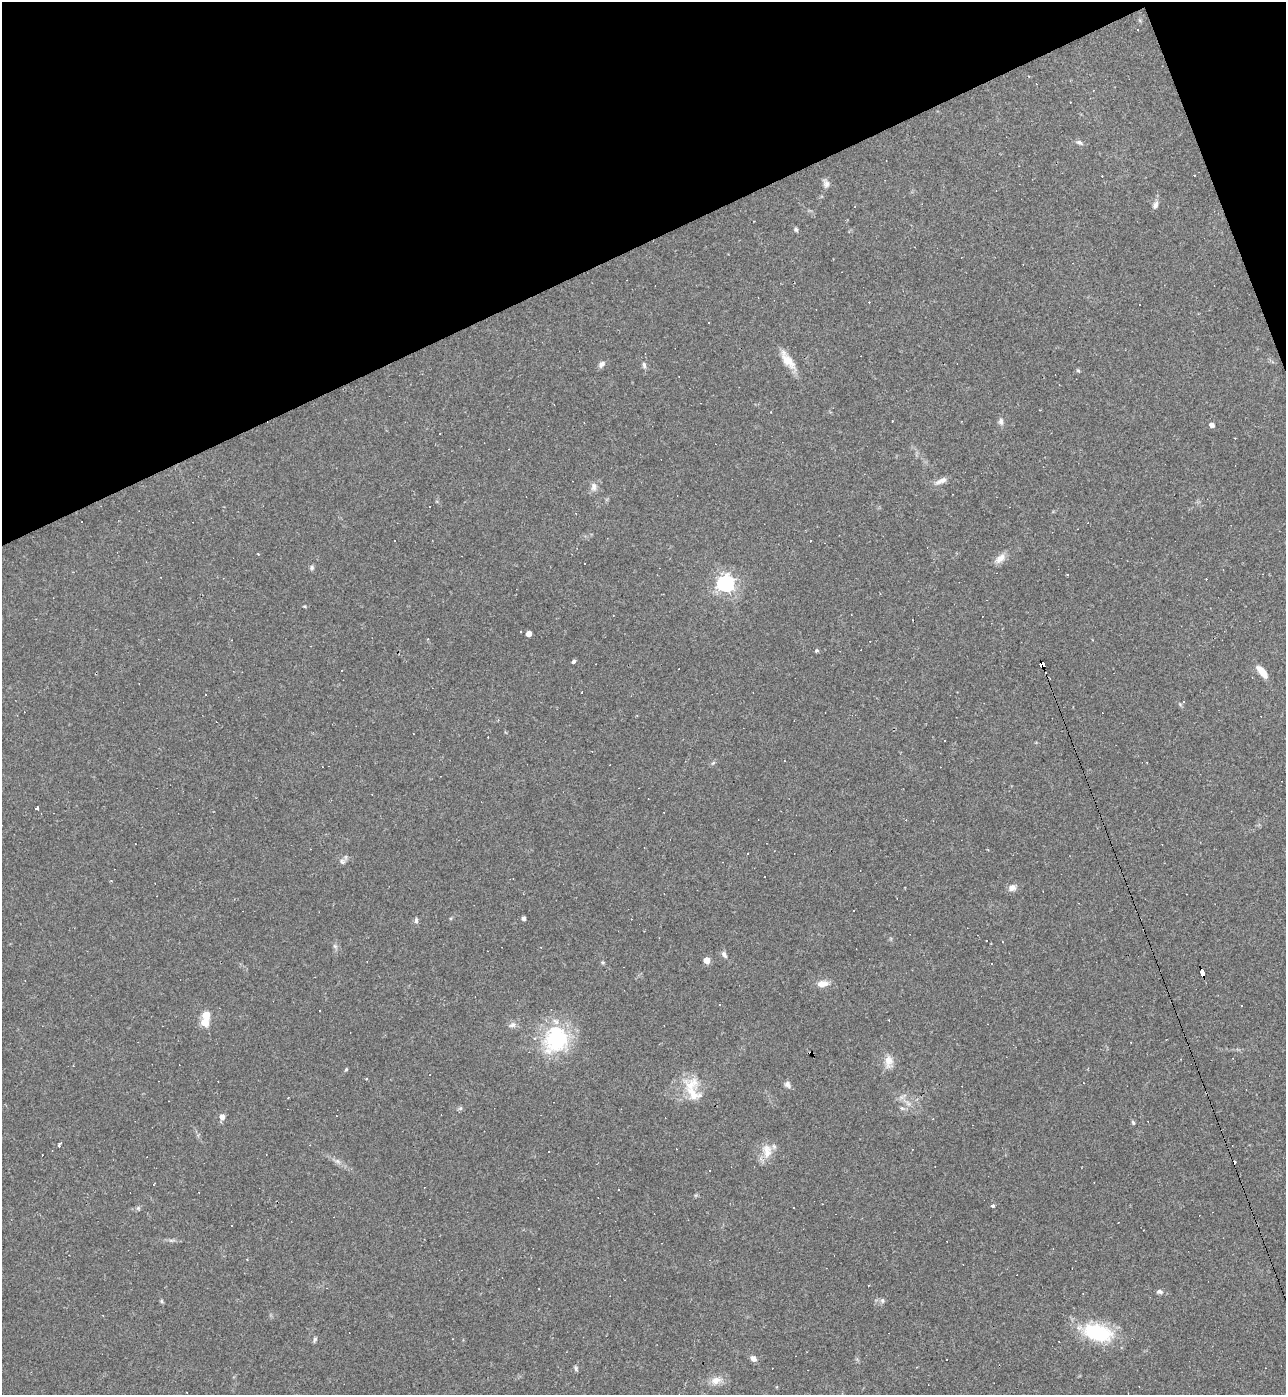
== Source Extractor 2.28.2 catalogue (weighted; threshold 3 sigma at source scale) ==
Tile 3 of 4 x 4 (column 3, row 1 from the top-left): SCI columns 2716-3999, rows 4181-5573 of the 5561 x 5573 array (HDU 1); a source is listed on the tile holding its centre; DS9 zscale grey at full resolution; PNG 1288 x 1397 px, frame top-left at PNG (2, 2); no overlay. Shown black and unused: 19% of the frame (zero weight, under 2 of 3 exposures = <1% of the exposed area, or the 3 px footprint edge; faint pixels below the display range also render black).
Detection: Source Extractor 2.28.2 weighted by HDU 2 'WHT'; one run over the whole footprint, this tile lists its part. Background 0.0322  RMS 0.0048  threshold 0.0218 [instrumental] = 3 sigma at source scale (4.5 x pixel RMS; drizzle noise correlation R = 1.50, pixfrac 1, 0.05/0.05 arcsec/px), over >= 5 px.
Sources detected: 133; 1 inside a brighter object's white glare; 55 cosmic-ray / hot-pixel residue — not listed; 2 inside a brighter listed object's ellipse — not listed separately; the other 75 listed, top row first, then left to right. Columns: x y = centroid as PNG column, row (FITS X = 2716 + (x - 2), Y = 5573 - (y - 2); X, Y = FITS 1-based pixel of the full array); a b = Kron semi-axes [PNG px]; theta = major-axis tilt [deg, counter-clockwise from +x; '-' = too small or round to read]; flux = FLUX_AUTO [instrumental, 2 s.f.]
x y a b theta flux
1029 76 3 3 - 0.31
1079 142 9 5 -24 1.6
826 184 11 9 -78 2.2
1155 205 11 6 67 2.1
796 229 6 5 - 0.93
709 322 3 2 - 0.4
788 360 27 9 -53 7.7
602 364 10 6 37 1.9
644 365 9 5 -86 1.4
1078 370 6 4 -2 0.65
1001 422 9 7 -85 1.9
1212 425 4 4 - 2.3
941 481 18 7 25 3.1
594 487 12 8 88 2.7
1000 558 15 9 40 3.9
585 563 2 2 - 0.38
312 567 7 5 90 1
1067 575 3 3 - 0.84
725 584 7 6 - 200
305 606 5 3 - 0.56
529 634 4 4 - 3.6
428 639 4 3 - 0.32
231 640 3 2 - 0.31
817 650 5 4 - 0.66
574 661 4 3 - 3.9
1042 664 6 4 -62 130
1262 672 15 6 -51 6.3
1183 702 4 3 - 0.56
945 741 3 2 - 0.46
713 763 7 4 44 0.78
36 808 3 3 - 14
747 854 3 3 - 0.62
342 861 8 8 - 1.7
1012 888 11 8 23 2.6
854 910 3 3 - 6.6
524 918 4 3 - 1.9
416 920 8 5 88 1.1
335 946 7 4 -45 1.1
724 954 10 6 -64 1.6
707 960 5 4 - 7.5
603 962 5 4 - 0.68
1202 972 8 3 -70 61
822 984 14 8 6 4.2
719 1004 3 2 - 0.36
1241 1006 2 2 - 0.42
206 1015 5 5 - 13
205 1022 5 5 - 17
512 1025 10 7 16 1.9
556 1039 35 30 69 40
888 1062 18 10 -86 4.8
346 1070 5 4 - 0.58
787 1084 9 7 -58 1.8
690 1085 28 22 9 14
908 1103 8 5 -45 1.6
460 1108 6 6 - 0.85
902 1108 7 5 -42 1
222 1117 6 5 - 2.9
1133 1123 6 4 -63 0.72
59 1145 5 3 - 1.3
549 1151 2 2 - 0.36
767 1151 22 14 -85 7
337 1161 8 6 -35 1.6
154 1184 3 2 - 0.4
993 1206 4 4 - 1.1
138 1208 6 5 - 0.9
232 1225 2 2 - 0.37
171 1240 9 4 -1 1.2
1159 1292 8 6 -5 1.5
161 1301 5 4 - 0.71
882 1301 8 5 -71 0.94
1098 1332 36 23 -23 31
315 1339 8 4 68 0.87
753 1358 7 5 -47 2.7
576 1368 8 5 -73 0.89
716 1380 16 10 13 5
Overlapping masked pixels (flux is a lower limit): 2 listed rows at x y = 1042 664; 1202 972